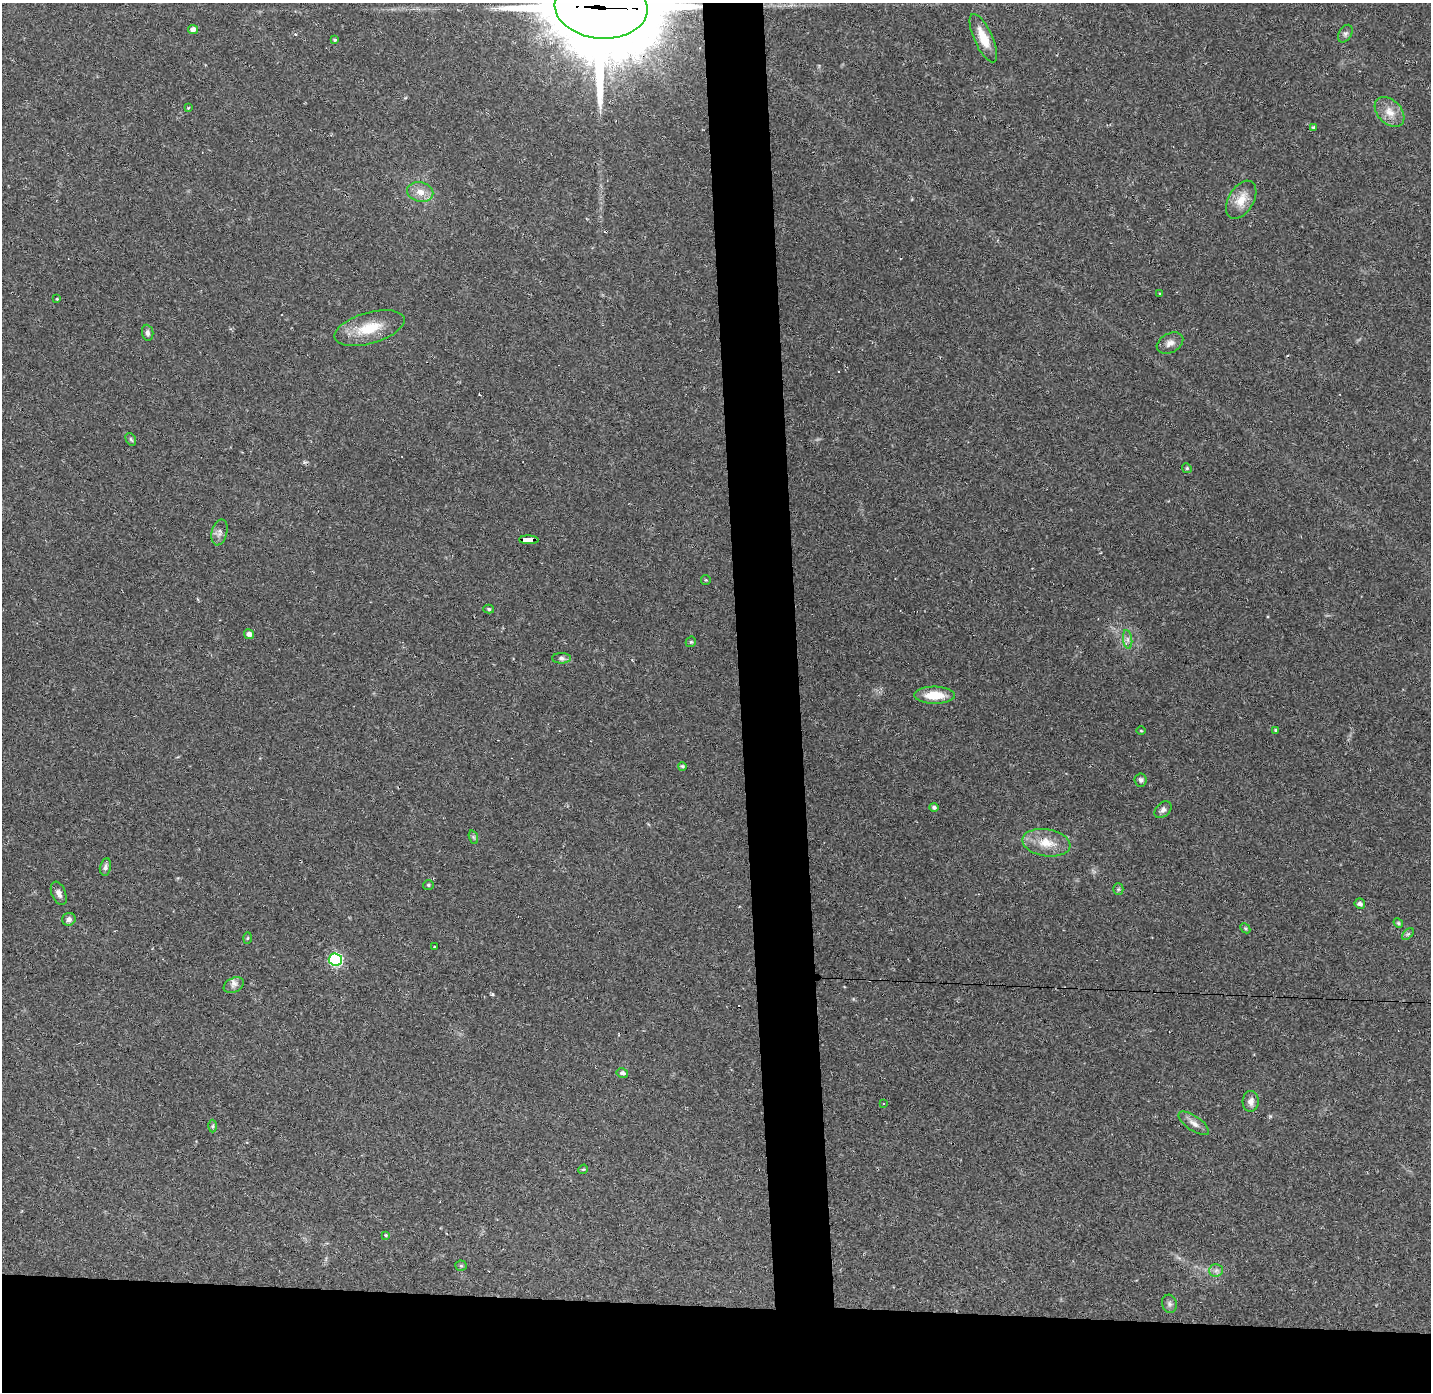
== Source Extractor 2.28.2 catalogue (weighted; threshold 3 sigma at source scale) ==
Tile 8 of 3 x 3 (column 2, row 3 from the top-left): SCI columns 1429-2857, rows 42-1431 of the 4285 x 4255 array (HDU 1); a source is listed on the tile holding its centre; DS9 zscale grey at full resolution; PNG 1433 x 1394 px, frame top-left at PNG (2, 3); each listed source drawn as its Kron ellipse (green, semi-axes under 4 px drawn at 4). Shown black and unused: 10% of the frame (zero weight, under 2 of 3 exposures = <1% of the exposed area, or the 3 px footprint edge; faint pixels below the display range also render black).
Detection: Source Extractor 2.28.2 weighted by HDU 2 'WHT'; one run over the whole footprint, this tile lists its part. Background 0.0807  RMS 0.0053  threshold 0.0238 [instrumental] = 3 sigma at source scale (4.5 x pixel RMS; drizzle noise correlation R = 1.50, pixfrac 1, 0.05/0.05 arcsec/px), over >= 5 px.
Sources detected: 58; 1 cosmic-ray / hot-pixel residue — neither listed nor drawn; the other 57 listed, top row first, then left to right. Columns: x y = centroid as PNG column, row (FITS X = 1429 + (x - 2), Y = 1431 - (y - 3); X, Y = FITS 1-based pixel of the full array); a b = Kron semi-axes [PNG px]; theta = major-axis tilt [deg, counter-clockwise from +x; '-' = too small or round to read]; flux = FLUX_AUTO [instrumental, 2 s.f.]
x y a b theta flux
601 7 46 31 -5 11000
193 29 5 4 - 2.2
1345 34 9 6 61 1.6
983 38 26 9 -66 9.7
335 40 4 4 - 0.74
188 108 4 3 - 0.52
1390 112 17 12 -45 6.4
1314 127 4 4 - 0.77
420 192 13 10 -12 5.2
1241 200 21 12 60 8.5
1160 294 3 3 - 0.49
57 299 3 3 - 0.44
369 328 36 15 16 17
148 333 8 5 -82 1.6
1170 343 14 9 29 3.4
131 439 7 4 -58 0.87
1187 468 5 4 - 0.62
219 532 13 7 76 2.6
529 540 10 4 -1 54
706 580 5 4 - 0.59
489 609 5 4 - 0.84
249 634 5 4 - 2.3
1128 639 9 4 -82 1.7
691 642 6 4 42 0.68
561 658 9 5 -1 1.6
934 695 20 8 -1 12
1276 730 4 3 - 0.72
1141 731 5 3 - 0.45
682 766 4 4 - 0.86
1141 780 6 6 - 1.6
934 807 5 4 - 1.2
1163 810 10 7 45 2
473 837 7 4 -71 0.98
1046 843 24 13 -9 11
105 867 9 5 78 1.6
428 885 5 4 - 0.81
1118 889 5 5 - 0.79
59 893 12 7 -68 2.7
1360 904 5 5 - 1.8
69 919 7 6 - 2
1398 923 5 4 - 0.65
1245 928 6 4 -45 0.68
1408 934 7 4 44 0.89
247 938 6 4 88 0.55
435 947 3 2 - 0.7
335 960 7 6 - 88
234 985 10 7 27 2.5
622 1073 6 4 -12 1.5
1251 1101 10 8 86 3.1
883 1104 3 2 - 0.63
1194 1123 18 7 -35 3.4
213 1126 6 4 88 0.8
583 1169 5 4 - 0.6
386 1235 4 3 - 0.49
461 1266 5 5 - 0.74
1216 1270 7 6 - 1.7
1169 1304 9 7 -75 1.6
Overlapping masked pixels (flux is a lower limit): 2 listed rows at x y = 601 7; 529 540
Isophote crosses this tile's border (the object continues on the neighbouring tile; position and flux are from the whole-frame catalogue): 1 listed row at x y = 601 7